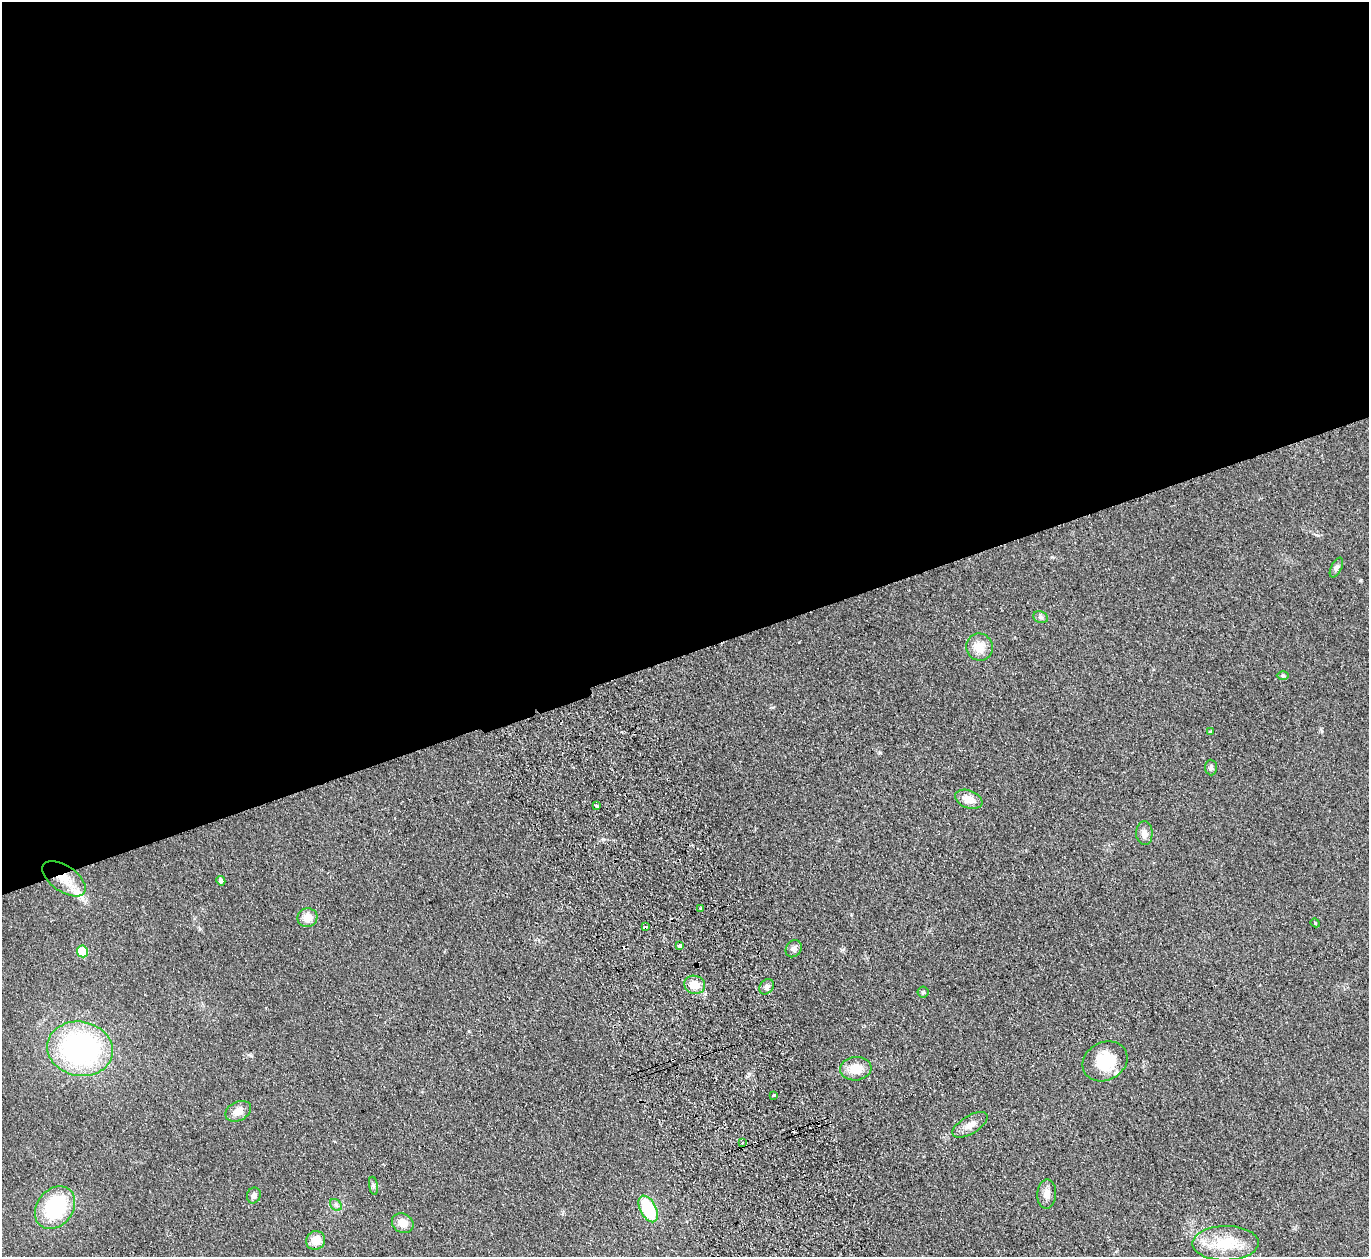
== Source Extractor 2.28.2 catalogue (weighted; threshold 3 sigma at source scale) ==
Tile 2 of 4 x 4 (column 2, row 1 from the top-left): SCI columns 1422-2788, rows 4070-5324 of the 5577 x 5501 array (HDU 1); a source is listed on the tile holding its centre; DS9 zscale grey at full resolution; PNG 1371 x 1259 px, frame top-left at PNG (2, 2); each listed source drawn as its Kron ellipse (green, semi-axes under 4 px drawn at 4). Shown black and unused: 52% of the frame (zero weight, under 2 of 3 exposures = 3% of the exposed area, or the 3 px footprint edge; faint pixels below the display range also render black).
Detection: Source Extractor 2.28.2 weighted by HDU 2 'WHT'; one run over the whole footprint, this tile lists its part. Background 0.0847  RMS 0.0093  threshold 0.0421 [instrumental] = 3 sigma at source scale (4.5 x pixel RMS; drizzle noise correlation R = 1.50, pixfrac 1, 0.05/0.05 arcsec/px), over >= 5 px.
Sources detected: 41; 2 cosmic-ray / hot-pixel residue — neither listed nor drawn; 2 inside a brighter listed object's ellipse — not listed separately; the other 37 listed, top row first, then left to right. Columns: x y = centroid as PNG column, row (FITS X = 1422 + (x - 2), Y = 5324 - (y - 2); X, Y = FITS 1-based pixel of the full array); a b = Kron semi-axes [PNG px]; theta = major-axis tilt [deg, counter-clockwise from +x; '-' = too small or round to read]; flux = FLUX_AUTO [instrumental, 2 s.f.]
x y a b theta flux
1336 567 10 5 62 2.7
1041 617 7 5 -22 2.1
979 647 13 13 - 12
1283 676 6 4 0 1.3
1210 732 4 4 - 0.87
1211 767 8 6 -86 2.4
969 799 14 8 -21 11
596 805 3 3 - 2.2
1144 833 12 8 -87 5.7
64 879 25 13 -34 20
221 881 5 4 - 3
700 908 3 2 - 1.3
307 918 10 9 - 9.8
1315 923 5 4 - 0.88
645 927 4 2 - 2
680 945 3 3 - 31
794 949 9 7 53 3.2
82 951 6 5 - 36
695 985 10 9 - 12
766 987 8 6 53 2.7
923 992 5 5 - 1.4
80 1049 33 27 -10 190
1105 1061 23 19 29 32
856 1069 16 11 6 16
774 1095 4 3 - 1.6
238 1111 13 9 27 8.2
970 1125 20 9 31 8.2
742 1143 3 3 - 1.5
373 1186 9 4 -81 2.1
1047 1194 14 9 88 6.8
254 1195 8 6 67 3.3
336 1205 7 5 -44 2.1
55 1208 23 18 51 69
648 1209 14 8 -62 46
403 1223 11 9 -28 9.1
316 1240 10 9 - 11
1226 1243 33 17 1 35
Overlapping masked pixels (flux is a lower limit): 1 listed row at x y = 64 879
Unlisted compact peaks at least as high as the median listed source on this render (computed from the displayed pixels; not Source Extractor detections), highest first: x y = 880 753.